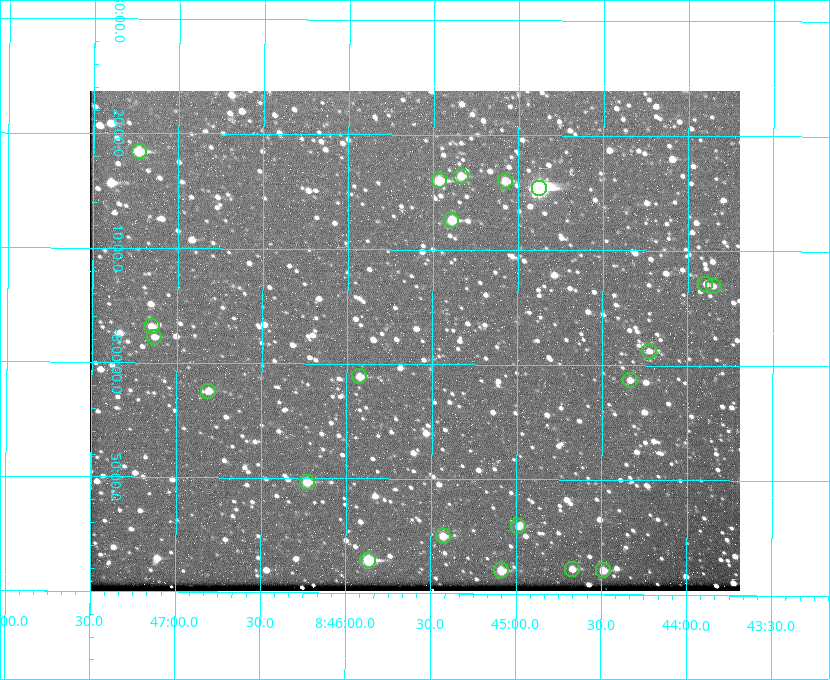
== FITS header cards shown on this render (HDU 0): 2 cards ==
NAXIS1  =                  650 / Width of table row in bytes
NAXIS2  =                  500 / Number of rows in table

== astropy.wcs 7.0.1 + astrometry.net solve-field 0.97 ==
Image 650 x 500 px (HDU 0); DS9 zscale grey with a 90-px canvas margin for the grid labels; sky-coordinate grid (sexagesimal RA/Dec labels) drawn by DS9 from the SOLVED WCS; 21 Tycho-2 reference stars matched to detected sources circled (green)
Header WCS: none
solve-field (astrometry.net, Tycho-2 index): SOLVED blind (the file carries no WCS)
Solved WCS: RA---TAN-SIP/DEC--TAN-SIP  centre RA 08:45:36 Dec -08:02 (131.40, -8.03 deg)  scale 5.24 arcsec/px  FOV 56.7' x 43.6'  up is +180 deg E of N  parity flipped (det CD > 0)
(file carries no celestial WCS; the grid is the blind solution)
Tycho-2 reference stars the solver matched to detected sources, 21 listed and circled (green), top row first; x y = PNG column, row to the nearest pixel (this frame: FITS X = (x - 92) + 1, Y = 500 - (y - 91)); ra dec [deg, ICRS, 3 dp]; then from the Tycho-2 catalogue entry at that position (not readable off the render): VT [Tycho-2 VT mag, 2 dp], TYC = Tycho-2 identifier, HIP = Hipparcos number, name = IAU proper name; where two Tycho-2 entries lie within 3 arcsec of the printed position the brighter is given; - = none
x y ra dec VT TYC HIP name
141 151 131.808 -8.307 9.64 5442-1713-1 - -
463 176 131.335 -8.274 10.98 5442-594-1 - -
441 180 131.367 -8.267 10.01 5442-454-1 - -
507 181 131.270 -8.267 10.78 5442-693-1 - -
541 188 131.219 -8.257 7.68 5442-1112-1 42924 -
453 220 131.348 -8.210 9.85 5442-617-1 - -
707 284 130.974 -8.119 12.03 5442-588-1 - -
715 286 130.964 -8.116 12.42 5442-381-1 - -
154 326 131.787 -8.052 11.26 5442-527-1 - -
156 337 131.783 -8.038 11.46 5442-45-1 - -
651 351 131.057 -8.021 12.20 5442-277-1 - -
361 376 131.481 -7.982 10.84 5442-1444-1 - -
632 380 131.085 -7.979 12.05 5442-273-1 - -
210 391 131.703 -7.959 11.45 5442-1027-1 - -
309 482 131.557 -7.828 10.76 5442-1179-1 - -
520 526 131.247 -7.766 11.19 5442-426-1 - -
445 536 131.357 -7.750 10.86 5442-458-1 - -
370 560 131.466 -7.715 9.32 5442-1286-1 43006 -
574 569 131.168 -7.704 11.38 5442-657-1 - -
503 570 131.272 -7.701 10.67 5442-1279-1 - -
605 570 131.122 -7.702 11.05 5442-69-1 - -